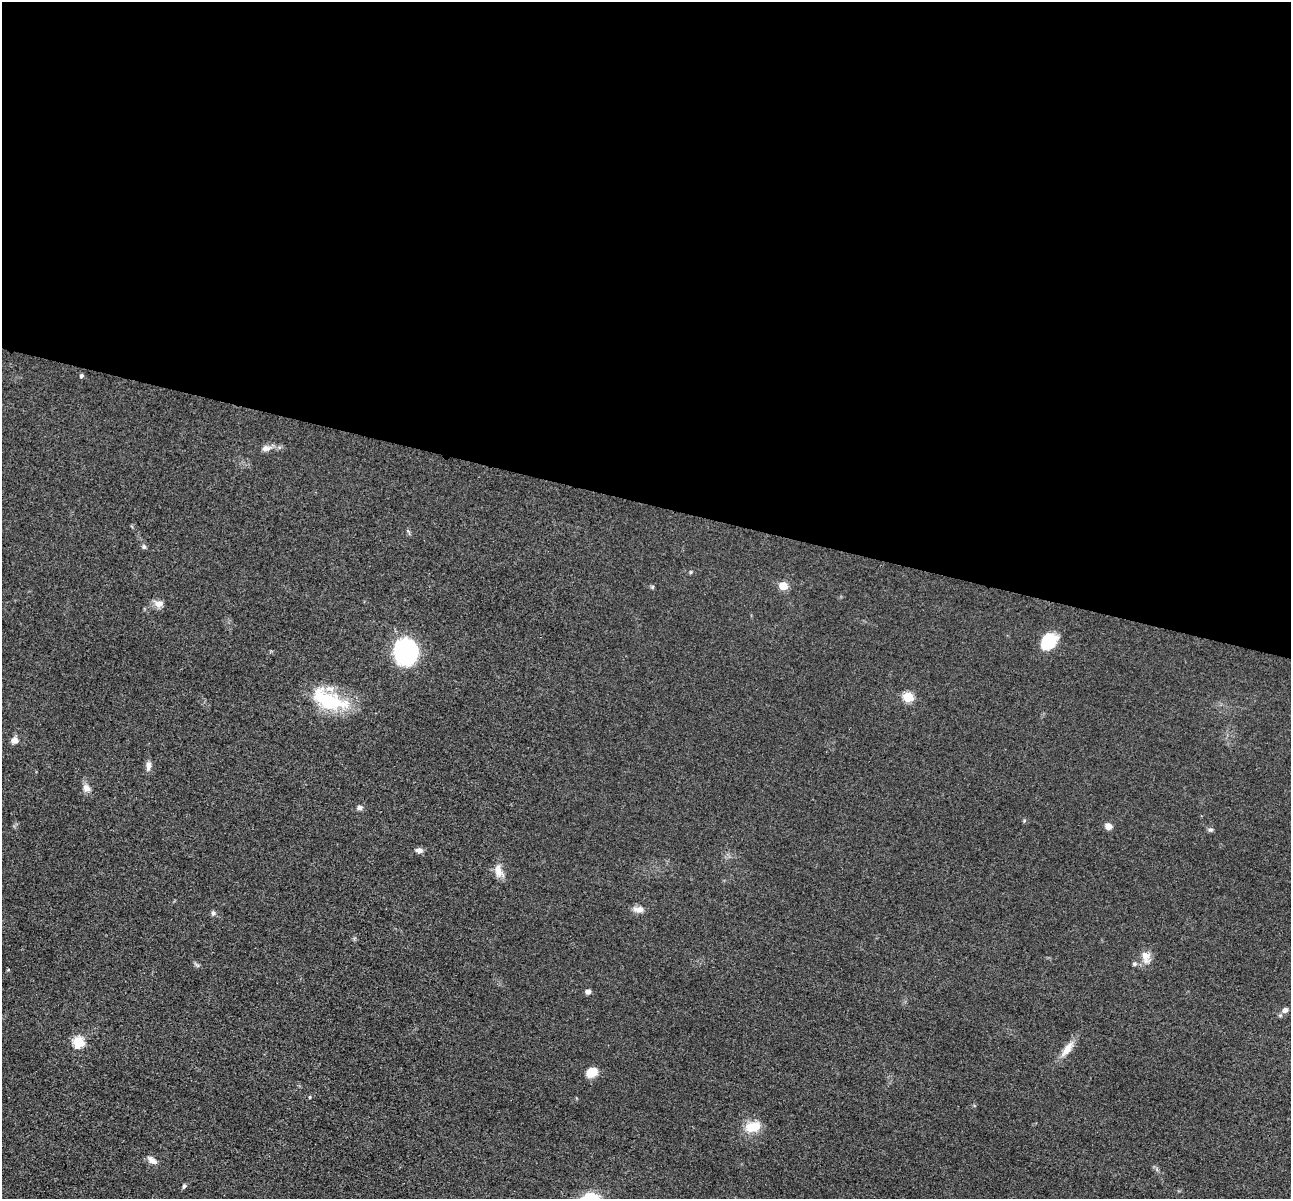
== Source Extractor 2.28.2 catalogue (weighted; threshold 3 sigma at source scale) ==
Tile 3 of 4 x 4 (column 3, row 1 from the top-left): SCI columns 2599-3887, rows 3867-5063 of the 5198 x 5216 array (HDU 1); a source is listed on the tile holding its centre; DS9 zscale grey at full resolution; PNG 1293 x 1201 px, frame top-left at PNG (2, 2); no overlay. Shown black and unused: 42% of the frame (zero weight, under 3 of 4 exposures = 3% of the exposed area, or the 3 px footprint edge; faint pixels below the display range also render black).
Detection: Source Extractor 2.28.2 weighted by HDU 2 'WHT'; one run over the whole footprint, this tile lists its part. Background 0.0485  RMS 0.0082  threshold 0.0368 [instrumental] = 3 sigma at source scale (4.5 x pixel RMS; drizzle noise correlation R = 1.50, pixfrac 1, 0.05/0.05 arcsec/px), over >= 5 px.
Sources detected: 35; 2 inside a brighter listed object's ellipse — not listed separately; the other 33 listed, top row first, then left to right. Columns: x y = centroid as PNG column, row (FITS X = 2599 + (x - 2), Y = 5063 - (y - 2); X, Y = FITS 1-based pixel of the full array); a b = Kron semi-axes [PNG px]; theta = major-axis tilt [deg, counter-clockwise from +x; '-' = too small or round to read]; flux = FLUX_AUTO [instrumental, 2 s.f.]
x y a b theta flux
82 376 4 4 - 1.9
266 448 12 8 6 4.4
144 547 6 5 - 1.7
690 572 5 3 - 0.86
783 586 5 5 - 21
159 604 13 8 1 5.1
1048 642 19 15 42 23
405 652 25 22 -84 76
908 697 5 5 - 45
329 700 29 25 -85 34
15 740 8 7 - 4.4
148 766 13 7 86 3.9
86 788 10 9 - 4.8
360 808 7 6 - 2.2
1024 821 5 4 - 0.9
1108 826 8 7 - 4.7
1211 830 7 5 1 1.7
419 850 8 6 -1 3.5
499 871 17 10 -66 7.9
638 909 15 7 -1 4.8
213 913 6 6 - 1.9
1145 956 16 10 -80 7.9
1134 964 6 5 - 1.5
8 970 5 3 - 0.67
588 992 6 5 - 2.8
1285 1010 7 6 - 3.4
78 1042 5 5 - 62
1067 1049 22 8 55 9.2
592 1072 12 9 27 10
310 1097 4 3 - 0.99
753 1127 20 13 11 14
152 1160 14 8 -35 4.5
184 1186 6 5 - 1.5